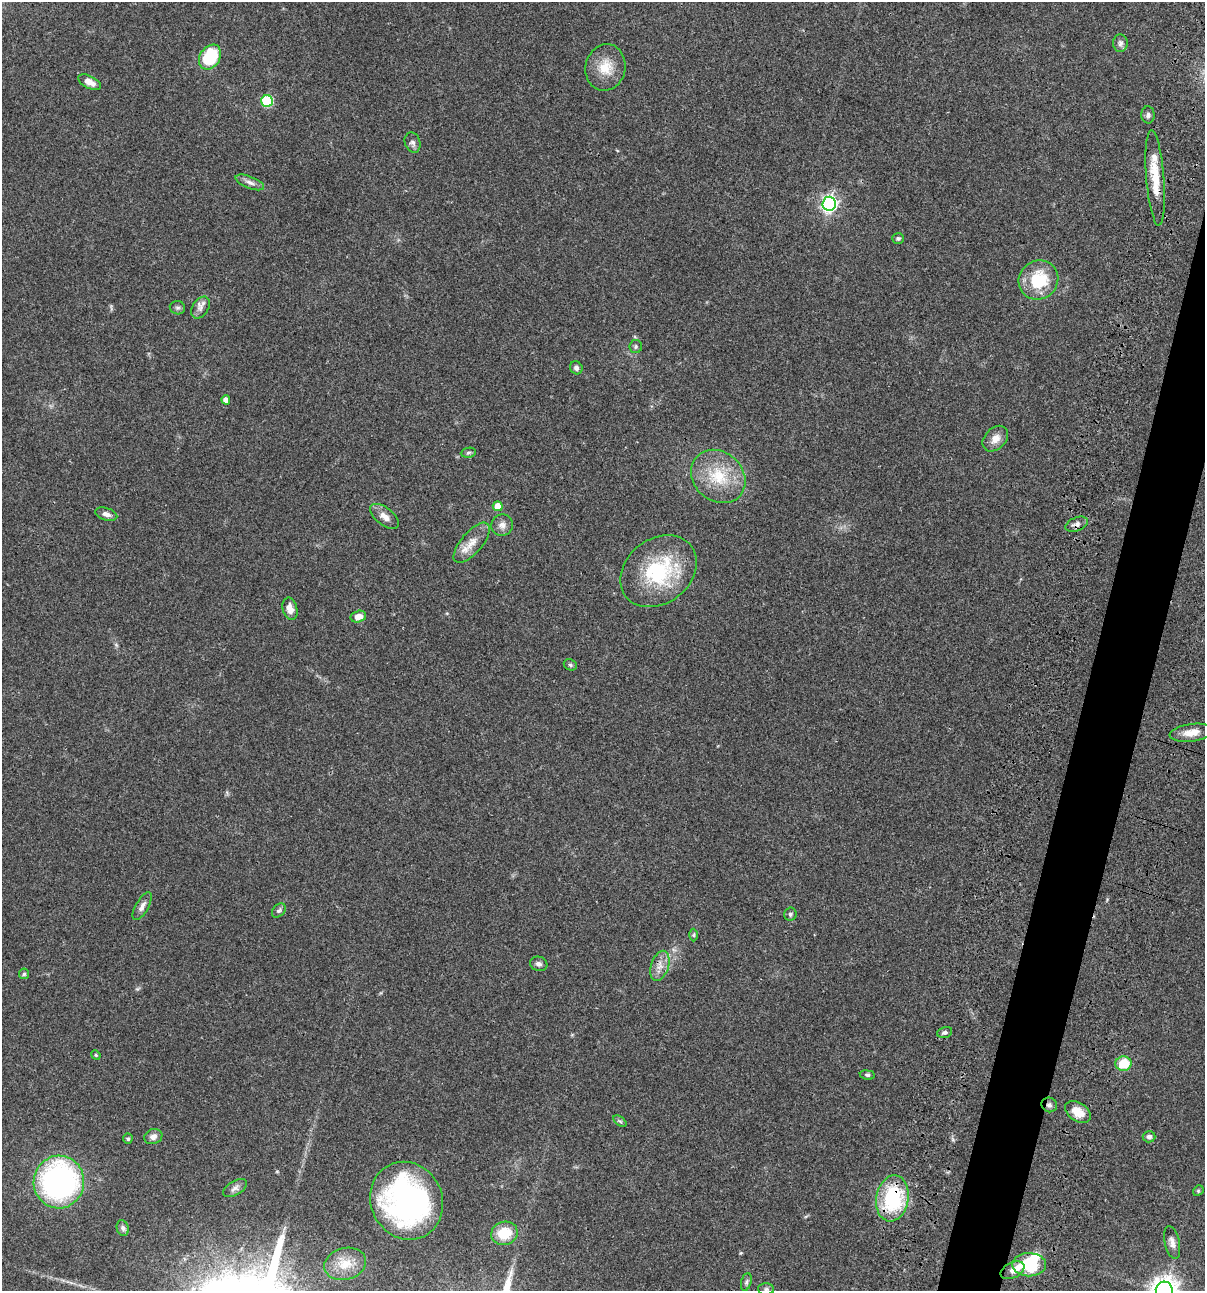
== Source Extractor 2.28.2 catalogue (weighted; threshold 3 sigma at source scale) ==
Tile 10 of 4 x 4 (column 2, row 3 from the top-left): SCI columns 1437-2639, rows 1408-2696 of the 5404 x 5390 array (HDU 1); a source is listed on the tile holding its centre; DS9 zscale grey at full resolution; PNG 1207 x 1293 px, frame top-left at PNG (2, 2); each listed source drawn as its Kron ellipse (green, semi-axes under 4 px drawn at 4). Shown black and unused: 4% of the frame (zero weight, under 3 of 4 exposures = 9% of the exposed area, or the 3 px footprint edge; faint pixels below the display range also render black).
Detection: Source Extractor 2.28.2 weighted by HDU 2 'WHT'; one run over the whole footprint, this tile lists its part. Background 0.0464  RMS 0.0055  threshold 0.0247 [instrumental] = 3 sigma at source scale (4.5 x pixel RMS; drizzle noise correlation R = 1.50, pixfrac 1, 0.05/0.05 arcsec/px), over >= 5 px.
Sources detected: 64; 1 inside a brighter object's white glare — neither listed nor drawn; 1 inside a brighter listed object's ellipse — not listed separately; the other 62 listed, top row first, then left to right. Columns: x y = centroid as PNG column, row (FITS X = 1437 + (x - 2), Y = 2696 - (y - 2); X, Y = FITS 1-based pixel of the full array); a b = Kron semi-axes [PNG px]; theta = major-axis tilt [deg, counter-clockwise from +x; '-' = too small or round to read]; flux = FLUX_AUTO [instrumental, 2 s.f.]
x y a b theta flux
1120 43 9 7 87 1.9
210 57 13 10 57 29
605 67 23 20 78 11
90 82 12 6 -28 4.2
267 101 6 6 - 36
1148 115 8 6 -90 1.5
413 143 10 7 -70 2.1
1155 178 47 9 -85 13
250 182 15 6 -22 2.4
829 204 7 6 - 160
898 238 6 5 - 1.1
1038 280 20 19 - 23
177 308 8 6 -13 1.3
201 308 12 8 58 2.8
636 346 6 6 - 1.1
576 368 7 6 - 1.5
226 400 4 4 - 3.6
995 439 15 10 46 4.7
468 453 7 5 7 1.1
718 476 29 24 -41 21
498 506 5 5 - 8.4
106 514 11 6 -17 2.3
384 516 17 8 -39 4.2
1077 524 12 6 22 2.2
502 525 11 10 - 3.1
472 543 25 10 49 7.2
659 571 41 32 37 43
290 609 11 7 -75 4
358 616 8 5 14 4.2
570 665 7 5 -24 0.98
1192 733 22 8 7 5.8
142 906 15 6 60 2.6
279 911 8 5 46 1.2
790 914 6 6 - 1.1
694 935 6 4 89 0.76
539 964 9 7 -18 1.8
660 966 15 9 72 4.7
24 974 5 5 - 0.82
945 1032 8 5 16 1.3
96 1055 5 4 - 0.58
1123 1064 8 7 - 14
867 1075 7 4 -8 1
1049 1105 8 7 - 1.6
1078 1112 14 9 -32 7.3
620 1121 7 4 -36 0.91
153 1137 9 7 20 2.2
1149 1137 6 5 - 1.4
128 1139 5 4 - 0.79
59 1182 26 25 - 130
235 1188 13 7 31 2.4
1198 1191 6 4 47 0.7
892 1198 23 16 80 41
407 1201 40 35 -64 120
123 1228 8 6 -71 1.6
504 1233 13 11 18 13
1172 1242 17 7 -77 3.1
345 1264 21 16 15 10
1029 1265 17 11 -1 29
1012 1270 12 8 26 4.2
746 1282 9 5 76 1.1
766 1289 8 6 1 1.3
1164 1290 8 8 - 570
Overlapping masked pixels (flux is a lower limit): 3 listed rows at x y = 1077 524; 1049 1105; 892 1198
Isophote crosses this tile's border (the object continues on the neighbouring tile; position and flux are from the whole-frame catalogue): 1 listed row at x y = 1164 1290